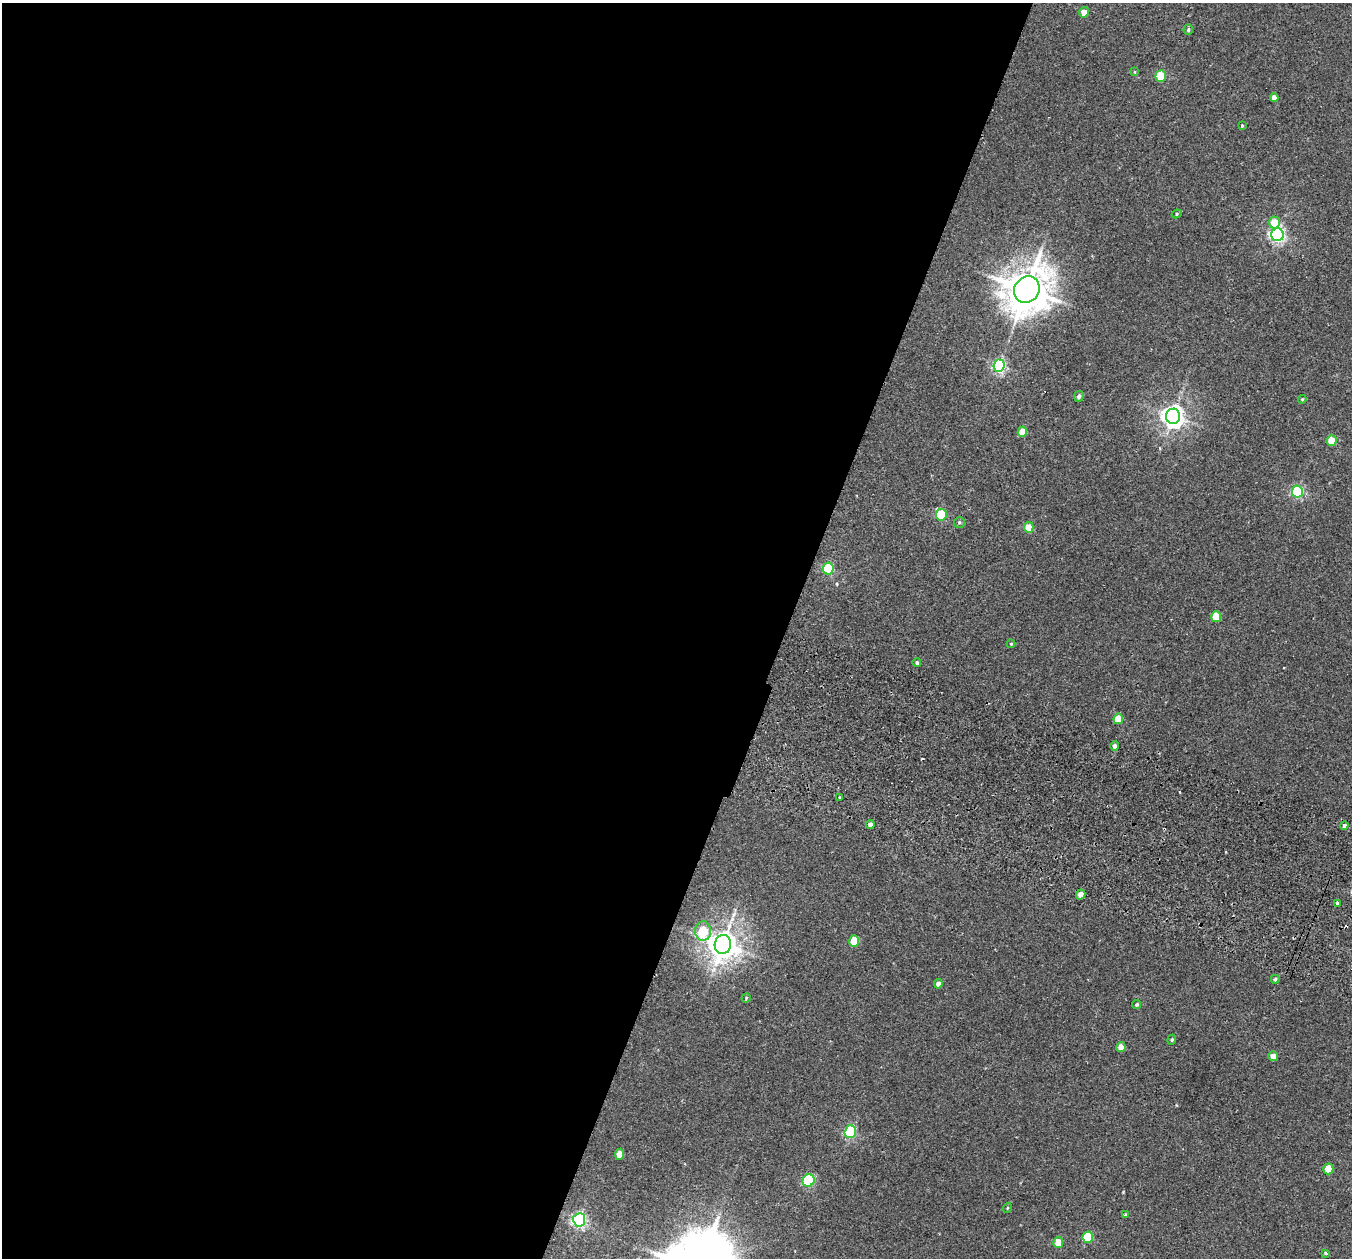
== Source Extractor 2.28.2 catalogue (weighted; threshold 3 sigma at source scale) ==
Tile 5 of 4 x 4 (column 1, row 2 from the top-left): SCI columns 27-1376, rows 2830-4085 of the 5452 x 5530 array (HDU 1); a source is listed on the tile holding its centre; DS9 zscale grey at full resolution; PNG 1354 x 1260 px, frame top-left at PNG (2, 3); each listed source drawn as its Kron ellipse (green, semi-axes under 4 px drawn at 4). Shown black and unused: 58% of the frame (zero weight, under 2 of 3 exposures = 3% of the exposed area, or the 3 px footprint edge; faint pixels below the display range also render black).
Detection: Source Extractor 2.28.2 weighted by HDU 2 'WHT'; one run over the whole footprint, this tile lists its part. Background 0.0409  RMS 0.007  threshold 0.0316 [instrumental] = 3 sigma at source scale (4.5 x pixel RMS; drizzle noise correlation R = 1.50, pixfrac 1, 0.05/0.05 arcsec/px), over >= 5 px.
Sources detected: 53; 2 cosmic-ray / hot-pixel residue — neither listed nor drawn; the other 51 listed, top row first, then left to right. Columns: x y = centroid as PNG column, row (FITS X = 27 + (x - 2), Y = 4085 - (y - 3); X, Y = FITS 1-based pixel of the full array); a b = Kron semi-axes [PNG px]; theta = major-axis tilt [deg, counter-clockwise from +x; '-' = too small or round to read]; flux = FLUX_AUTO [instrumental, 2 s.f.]
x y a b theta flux
1084 12 5 4 - 6.3
1188 30 5 4 - 0.99
1135 72 3 2 - 0.63
1161 76 6 5 - 29
1274 97 4 4 - 3.6
1242 126 4 3 - 0.7
1177 214 5 4 - 0.96
1274 223 6 5 - 18
1277 235 6 6 - 180
1027 290 14 12 55 2300
999 366 6 5 - 140
1079 396 5 4 - 2
1302 399 4 3 - 0.69
1173 416 7 7 - 490
1022 432 5 4 - 12
1332 441 5 5 - 17
1297 492 6 5 - 97
941 515 6 5 - 37
959 522 5 5 - 1.2
1029 527 5 4 - 14
828 569 6 5 - 60
1216 617 5 5 - 19
1011 644 4 4 - 0.72
917 663 4 3 - 1.3
1118 719 5 4 - 14
1115 746 5 4 - 2.3
840 797 3 3 - 1.4
870 825 4 4 - 2.9
1344 825 4 4 - 1.8
1081 894 5 4 - 4.6
1337 903 3 3 - 1
703 931 9 8 - 27
854 941 5 5 - 19
723 945 9 8 - 1000
1275 979 4 4 - 1.1
938 984 5 4 - 3.4
746 998 5 3 - 0.69
1137 1004 5 4 - 1.2
1172 1040 5 4 - 0.94
1121 1047 5 4 - 8.4
1273 1056 5 5 - 5.2
850 1132 6 5 - 93
620 1154 5 4 - 8.3
1328 1169 5 5 - 14
809 1180 6 6 - 79
1007 1208 5 3 - 0.63
1125 1215 3 3 - 0.78
579 1220 7 6 - 160
1088 1237 6 5 - 35
1058 1242 5 5 - 9.7
1325 1253 3 3 - 1.3